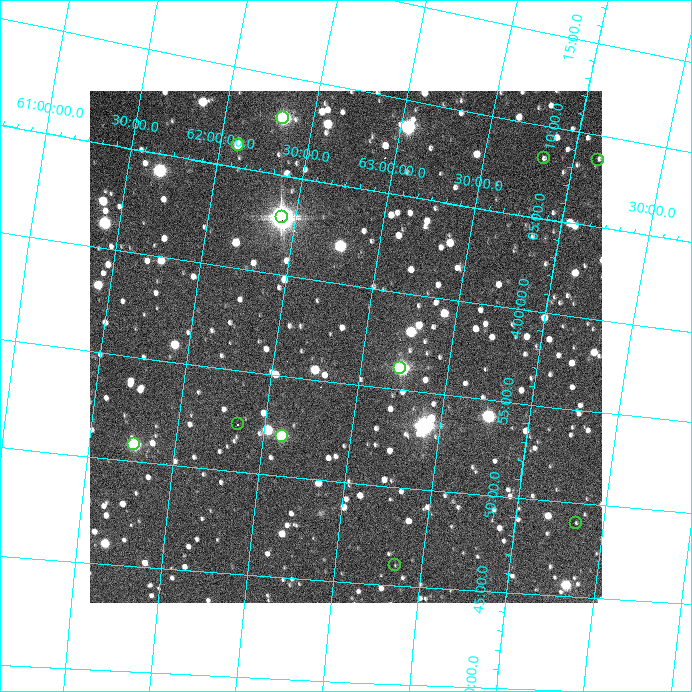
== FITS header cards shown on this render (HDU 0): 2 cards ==
NAXIS1  =                  512 / Axis length
NAXIS2  =                  512 / Axis length

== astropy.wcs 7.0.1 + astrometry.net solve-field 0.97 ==
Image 512 x 512 px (HDU 0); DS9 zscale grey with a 90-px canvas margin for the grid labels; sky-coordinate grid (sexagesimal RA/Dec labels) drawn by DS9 from the SOLVED WCS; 11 Tycho-2 reference stars matched to detected sources circled (green)
Header WCS: none
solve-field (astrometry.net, Tycho-2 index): SOLVED blind (the file carries no WCS)
Solved WCS: RA---TAN-SIP/DEC--TAN-SIP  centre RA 03:56:52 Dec +62:54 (59.22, +62.90 deg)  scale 20.7 x 21 arcsec/px (non-square pixels)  FOV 176.3' x 179.0'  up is +98 deg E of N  parity normal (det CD < 0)
(file carries no celestial WCS; the grid is the blind solution)
Tycho-2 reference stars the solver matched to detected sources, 11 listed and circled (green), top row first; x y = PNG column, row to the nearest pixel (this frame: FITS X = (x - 90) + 1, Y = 512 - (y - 91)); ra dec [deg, ICRS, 3 dp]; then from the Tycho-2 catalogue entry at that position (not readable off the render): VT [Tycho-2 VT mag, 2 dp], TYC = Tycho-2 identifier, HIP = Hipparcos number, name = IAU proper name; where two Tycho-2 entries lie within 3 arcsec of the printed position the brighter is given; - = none
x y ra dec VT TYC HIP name
283 118 61.964 +62.330 6.91 4068-1652-1 19272 -
238 145 61.534 +62.102 6.80 4068-1167-1 19139 -
544 158 62.069 +63.836 8.84 4072-202-1 19304 -
598 160 62.170 +64.139 9.09 4072-699-1 - -
282 217 60.730 +62.421 7.38 4068-1308-1 18884 -
400 368 59.030 +63.229 8.38 4067-1150-1 18406 -
238 424 58.086 +62.345 6.74 4067-2-1 18113 -
282 436 57.995 +62.607 8.34 4067-252-1 - -
134 444 57.704 +61.761 8.68 4063-1002-1 - -
576 523 57.240 +64.349 9.25 4071-1366-1 17835 -
395 565 56.510 +63.345 4.89 4067-1935-1 17587 -